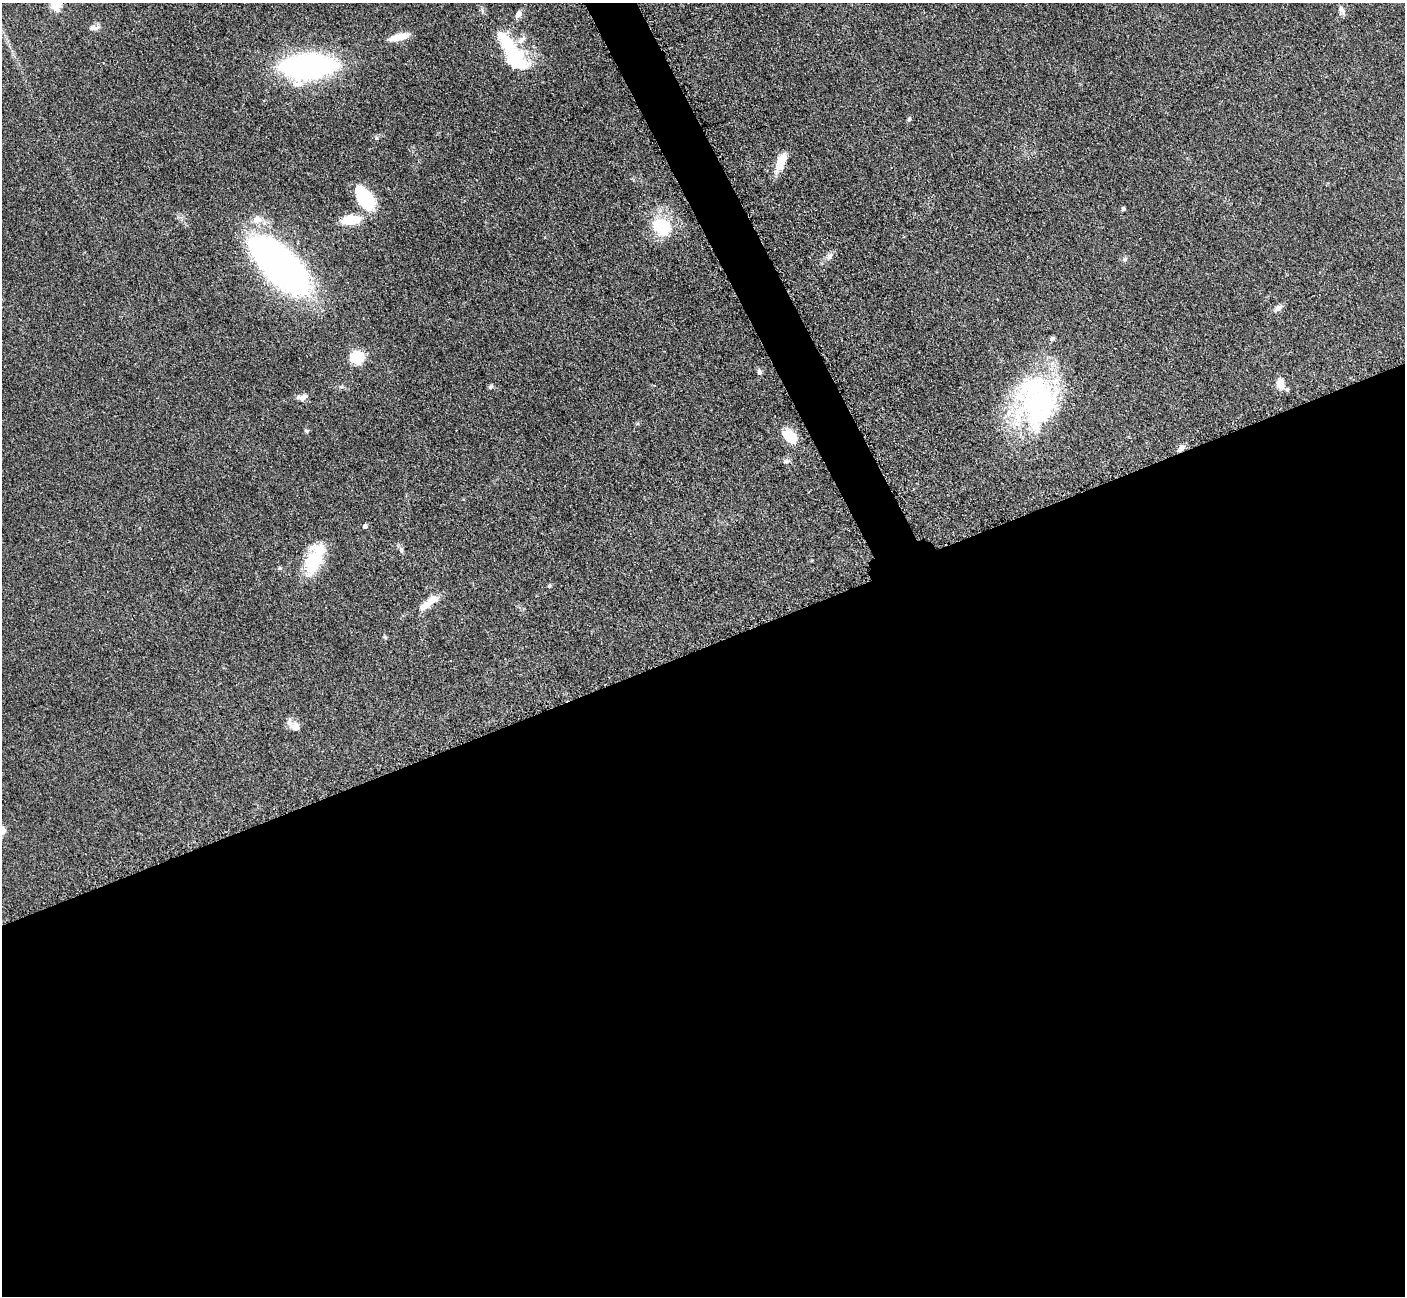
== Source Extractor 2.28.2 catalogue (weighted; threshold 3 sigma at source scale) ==
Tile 15 of 4 x 4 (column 3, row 4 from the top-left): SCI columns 2828-4230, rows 297-1590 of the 5700 x 5663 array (HDU 1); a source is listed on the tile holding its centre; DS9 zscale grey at full resolution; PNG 1407 x 1298 px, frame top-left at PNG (2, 3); no overlay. Shown black and unused: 52% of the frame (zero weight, under 3 of 5 exposures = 4% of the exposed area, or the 3 px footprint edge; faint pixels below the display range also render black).
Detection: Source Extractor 2.28.2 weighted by HDU 2 'WHT'; one run over the whole footprint, this tile lists its part. Background 0.0529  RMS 0.0056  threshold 0.0253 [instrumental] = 3 sigma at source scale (4.5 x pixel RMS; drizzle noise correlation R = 1.50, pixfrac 1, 0.05/0.05 arcsec/px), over >= 5 px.
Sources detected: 40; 4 inside a brighter listed object's ellipse — not listed separately; the other 36 listed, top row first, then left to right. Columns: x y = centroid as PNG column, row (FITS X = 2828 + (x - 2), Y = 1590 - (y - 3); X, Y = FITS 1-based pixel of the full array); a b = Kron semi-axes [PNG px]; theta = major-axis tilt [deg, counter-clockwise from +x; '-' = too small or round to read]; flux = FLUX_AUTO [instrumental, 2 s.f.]
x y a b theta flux
56 5 6 5 - 33
1342 9 10 7 -55 2.5
519 14 9 6 57 3
93 28 14 6 4 2.3
399 37 24 7 13 8.8
512 52 52 18 -58 43
308 66 38 16 3 220
909 119 6 5 - 0.86
376 138 6 5 - 0.89
781 161 25 11 66 9.3
364 198 23 13 -56 35
1123 209 5 4 - 1
351 220 24 11 7 13
661 227 25 21 -39 25
830 256 7 5 90 1.4
1125 259 7 5 23 1.2
280 266 71 31 -46 210
1278 309 13 6 34 2.4
1053 338 7 5 44 1.2
356 358 6 6 - 72
759 372 7 5 -76 1.6
1280 384 14 11 -78 4.9
490 387 7 5 36 0.99
302 397 15 7 8 3
1038 403 65 52 72 110
306 431 6 4 -45 0.81
790 436 15 10 -50 15
1181 448 10 7 45 2.5
786 461 9 6 19 1.6
365 526 5 5 - 1.6
401 550 7 5 -71 1.3
313 561 38 18 72 26
549 586 6 5 - 0.84
429 602 27 8 38 9
385 637 6 4 -19 0.66
295 727 15 11 -30 4.9
Overlapping masked pixels (flux is a lower limit): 1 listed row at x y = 1181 448
Isophote crosses this tile's border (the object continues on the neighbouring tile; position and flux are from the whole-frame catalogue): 1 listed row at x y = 56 5